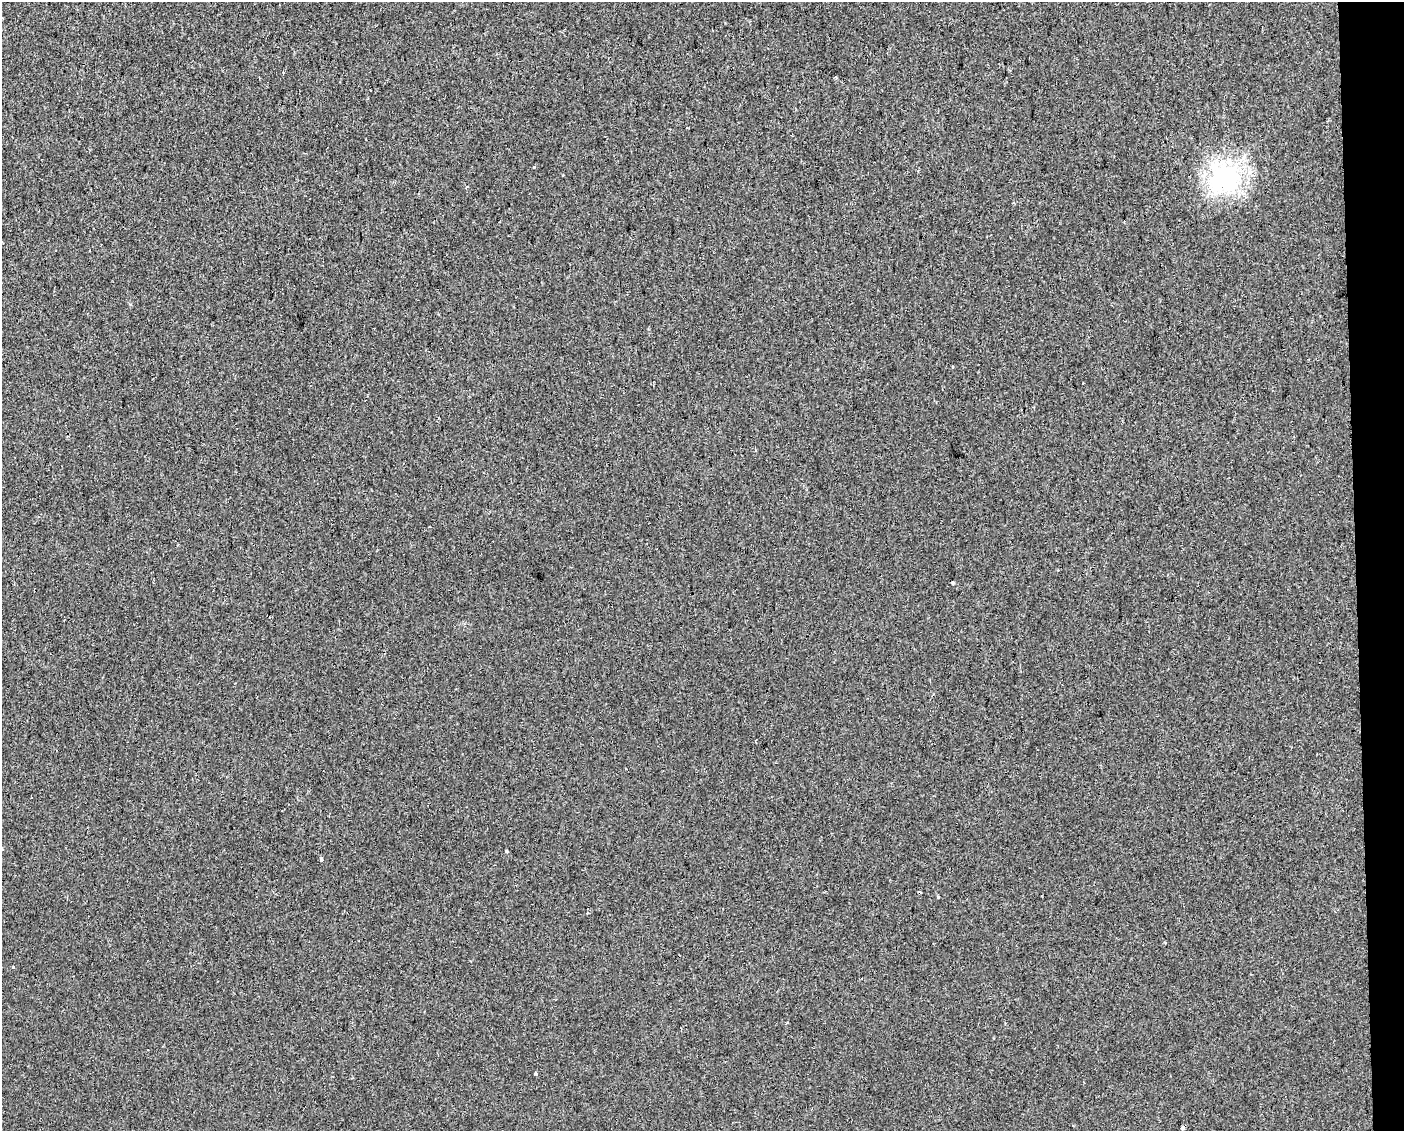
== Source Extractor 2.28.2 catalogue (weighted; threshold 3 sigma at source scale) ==
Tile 9 of 3 x 4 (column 3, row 3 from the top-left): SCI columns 2853-4254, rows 1170-2298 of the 4261 x 4599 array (HDU 1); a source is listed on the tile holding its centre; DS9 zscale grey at full resolution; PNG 1406 x 1133 px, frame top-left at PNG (2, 2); no overlay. Shown black and unused: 3% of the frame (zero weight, under 2 of 3 exposures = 2% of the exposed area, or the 3 px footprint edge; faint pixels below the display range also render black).
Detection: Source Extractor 2.28.2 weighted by HDU 2 'WHT'; one run over the whole footprint, this tile lists its part. Background 8.95e-05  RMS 0.0035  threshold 0.0157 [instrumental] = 3 sigma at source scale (4.5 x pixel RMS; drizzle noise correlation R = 1.50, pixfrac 1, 0.0396/0.0396 arcsec/px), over >= 5 px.
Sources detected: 14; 3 cosmic-ray / hot-pixel residue — not listed; the other 11 listed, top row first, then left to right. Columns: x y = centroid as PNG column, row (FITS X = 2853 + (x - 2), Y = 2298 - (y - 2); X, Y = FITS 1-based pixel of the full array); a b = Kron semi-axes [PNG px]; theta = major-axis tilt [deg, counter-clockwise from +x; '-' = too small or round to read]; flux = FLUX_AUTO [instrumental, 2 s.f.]
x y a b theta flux
534 166 3 3 - 0.9
1225 177 8 8 - 240
467 187 3 3 - 0.48
755 451 4 3 - 0.46
953 582 3 3 - 0.98
507 851 3 3 - 1.1
321 860 4 3 - 1.4
938 897 3 3 - 0.75
13 967 3 3 - 0.8
787 1023 4 2 - 0.25
536 1073 3 3 - 1